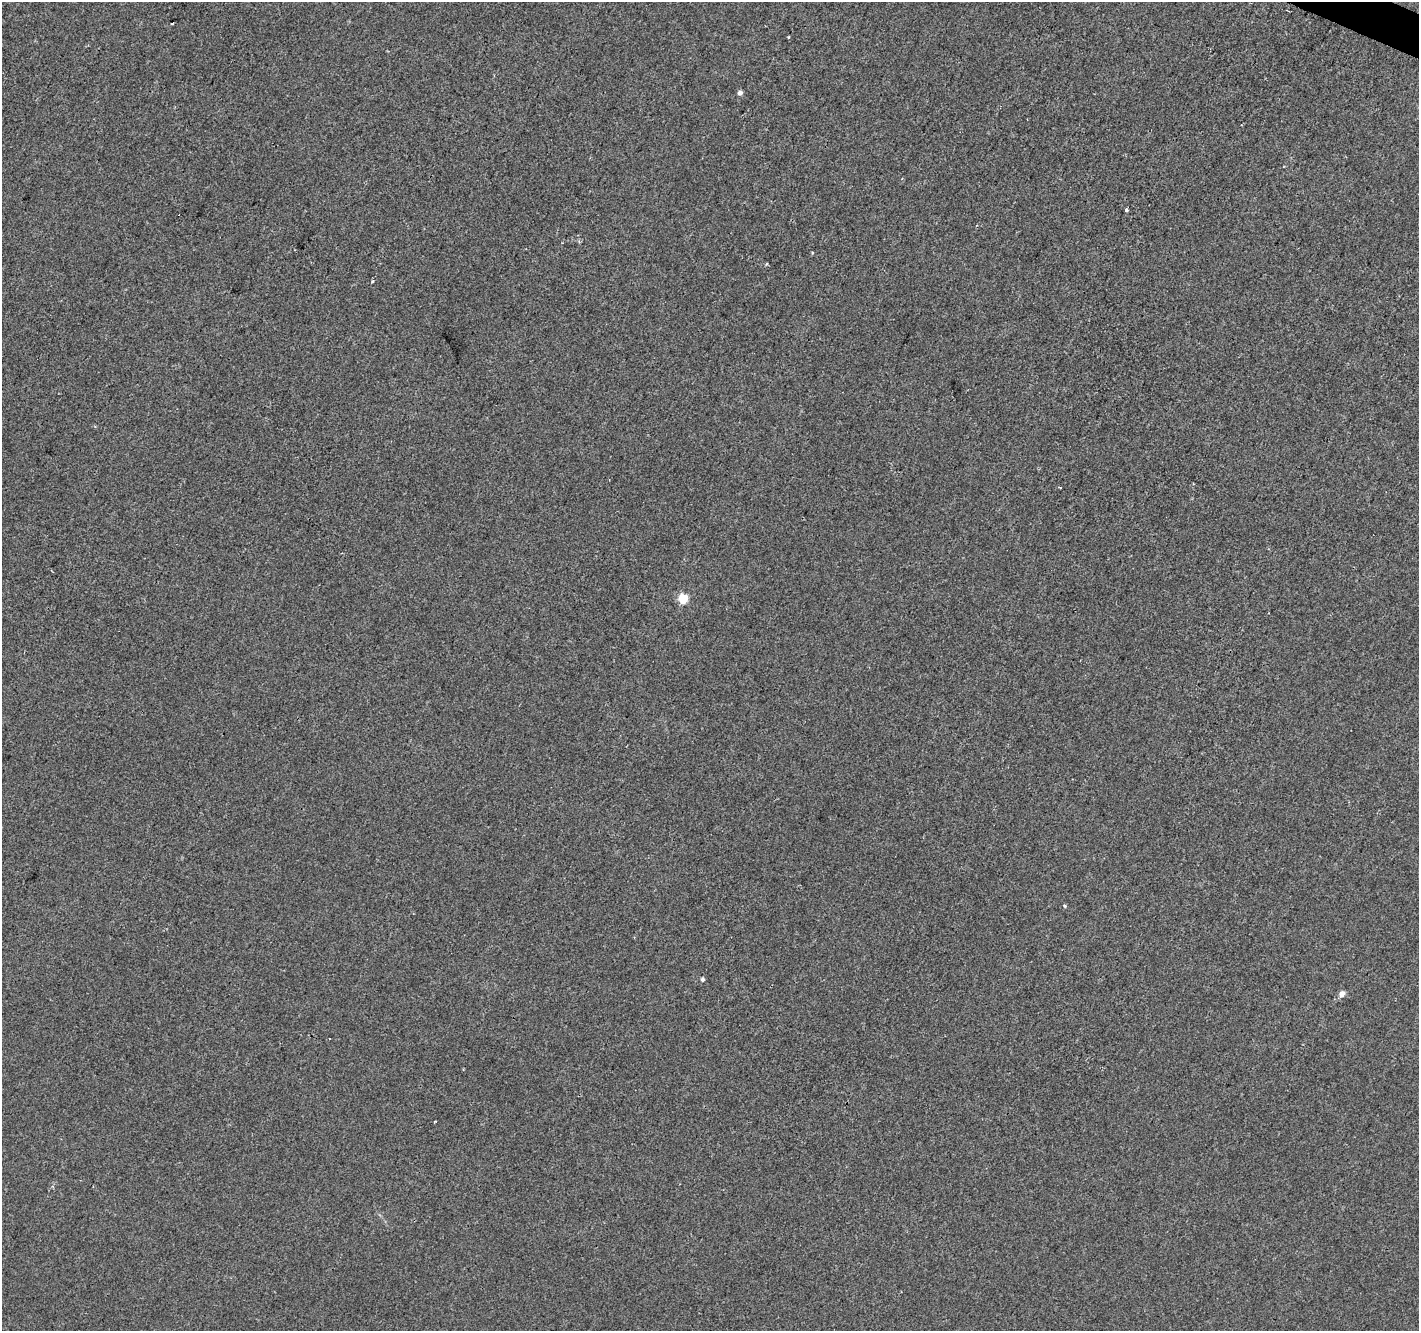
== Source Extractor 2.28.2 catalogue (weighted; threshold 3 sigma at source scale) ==
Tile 10 of 4 x 4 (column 2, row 3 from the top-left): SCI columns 1424-2840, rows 1599-2927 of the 5674 x 5788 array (HDU 1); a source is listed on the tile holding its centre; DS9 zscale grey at full resolution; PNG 1421 x 1333 px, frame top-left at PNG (2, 2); no overlay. Shown black and unused: <1% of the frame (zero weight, under 2 of 3 exposures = <1% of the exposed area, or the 3 px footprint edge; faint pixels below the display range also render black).
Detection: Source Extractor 2.28.2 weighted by HDU 2 'WHT'; one run over the whole footprint, this tile lists its part. Background -9.49e-05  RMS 0.0042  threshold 0.0189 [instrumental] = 3 sigma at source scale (4.5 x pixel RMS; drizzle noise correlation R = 1.50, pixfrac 1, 0.0396/0.0396 arcsec/px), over >= 5 px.
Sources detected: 12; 3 cosmic-ray / hot-pixel residue — not listed; the other 9 listed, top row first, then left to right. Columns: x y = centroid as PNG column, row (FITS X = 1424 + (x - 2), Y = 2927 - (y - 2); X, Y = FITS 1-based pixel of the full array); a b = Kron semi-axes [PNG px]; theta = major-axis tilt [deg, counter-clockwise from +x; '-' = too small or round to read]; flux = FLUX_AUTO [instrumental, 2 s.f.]
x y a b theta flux
172 23 3 3 - 1.3
788 37 3 3 - 0.44
740 93 4 4 - 2.1
1127 210 3 3 - 2.3
1060 488 3 2 - 0.39
683 598 5 5 - 23
1065 906 3 3 - 0.77
703 979 5 4 - 1.2
1342 994 5 5 - 3.1